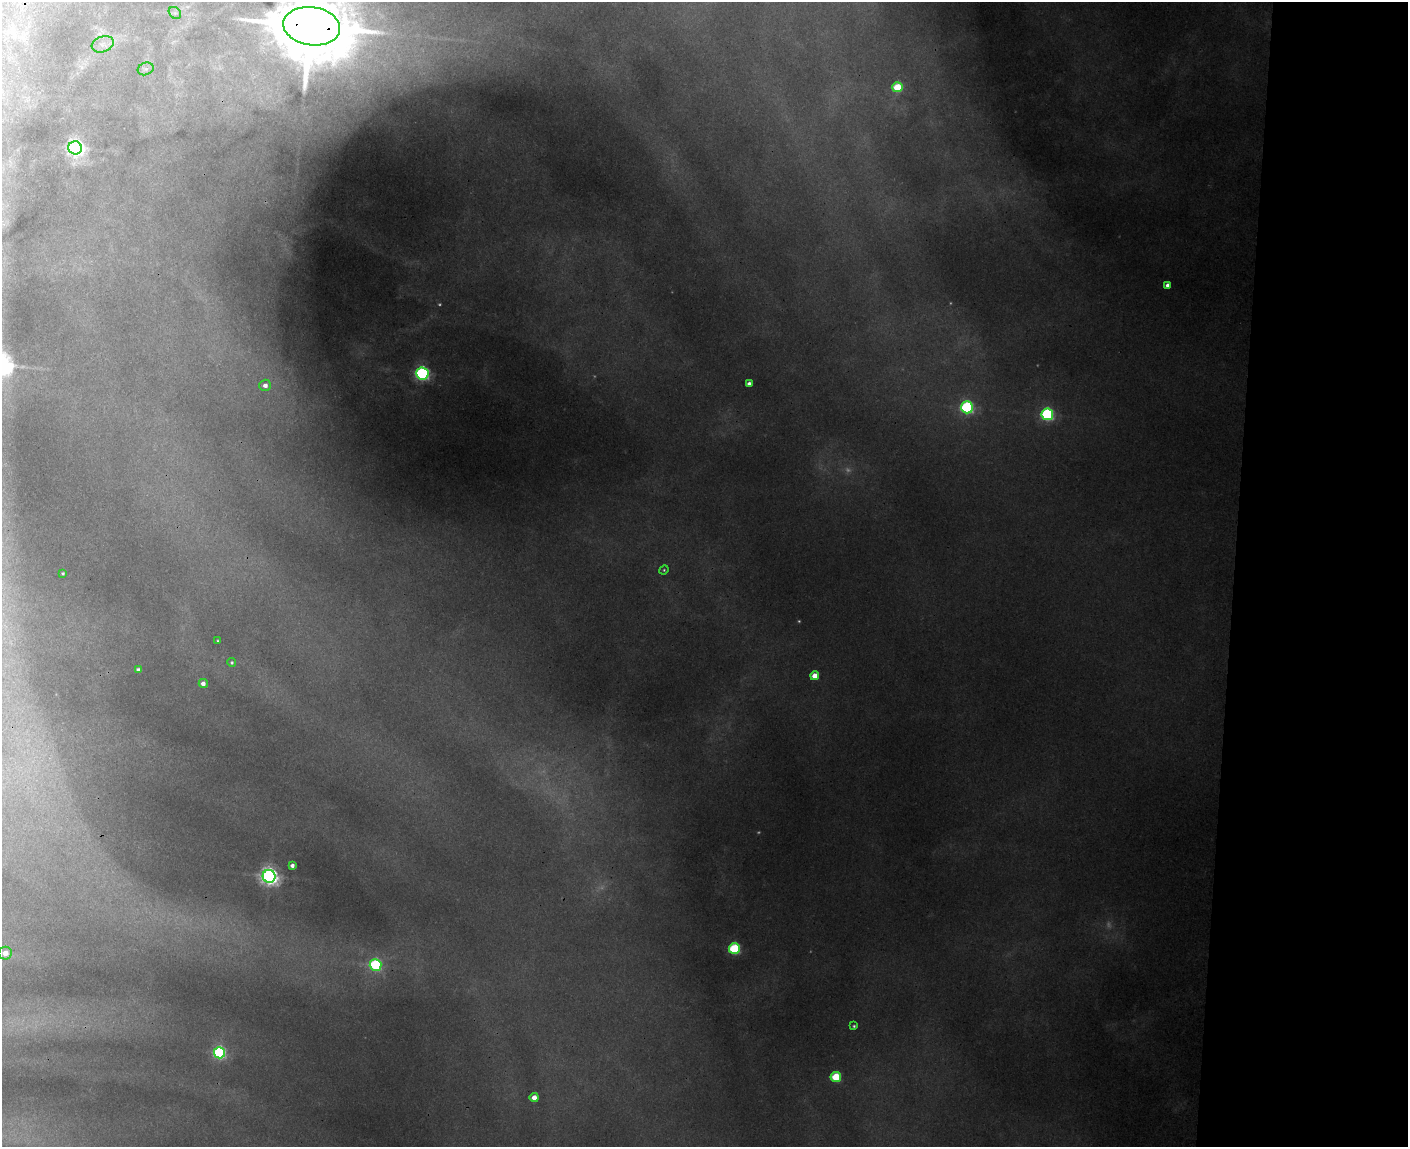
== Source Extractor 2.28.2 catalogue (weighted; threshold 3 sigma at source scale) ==
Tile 9 of 3 x 4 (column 3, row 3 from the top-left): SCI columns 3099-4504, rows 1160-2304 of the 4679 x 4608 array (HDU 1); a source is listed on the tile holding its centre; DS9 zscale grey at full resolution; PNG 1410 x 1149 px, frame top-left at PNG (2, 2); each listed source drawn as its Kron ellipse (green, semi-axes under 4 px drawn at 4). Shown black and unused: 12% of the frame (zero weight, under 3 of 4 exposures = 6% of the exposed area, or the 3 px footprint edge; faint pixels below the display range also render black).
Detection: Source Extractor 2.28.2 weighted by HDU 2 'WHT'; one run over the whole footprint, this tile lists its part. Background 0.124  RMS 0.0089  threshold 0.0402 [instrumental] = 3 sigma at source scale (4.5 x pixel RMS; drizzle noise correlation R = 1.50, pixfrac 1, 0.05/0.05 arcsec/px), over >= 5 px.
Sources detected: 32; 4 too faint to see at this stretch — neither listed nor drawn; the other 28 listed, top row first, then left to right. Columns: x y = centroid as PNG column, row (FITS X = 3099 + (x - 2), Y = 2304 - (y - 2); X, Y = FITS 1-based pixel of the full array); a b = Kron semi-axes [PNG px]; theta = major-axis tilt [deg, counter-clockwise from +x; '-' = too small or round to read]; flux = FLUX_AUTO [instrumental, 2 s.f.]
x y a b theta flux
175 13 7 5 -44 2.3
312 26 28 19 -8 13000
103 44 11 7 18 6.1
146 69 8 6 19 3.2
897 87 5 5 - 46
75 148 7 6 - 390
1167 285 4 4 - 3.9
422 374 6 6 - 220
749 384 4 4 - 3.7
265 385 6 5 - 6
967 407 6 6 - 150
1047 414 6 6 - 160
664 570 5 4 - 1.1
63 573 4 3 - 1.2
218 641 3 2 - 0.77
232 662 4 4 - 1.4
138 669 4 3 - 1.9
815 676 4 4 - 12
203 683 4 4 - 4.5
292 865 4 3 - 3.6
269 876 6 6 - 470
734 949 5 5 - 91
5 953 6 6 - 9.6
375 965 6 6 - 120
854 1026 4 3 - 1.2
220 1053 5 5 - 150
836 1077 5 5 - 47
534 1098 4 4 - 9
Overlapping masked pixels (flux is a lower limit): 1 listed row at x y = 312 26
Isophote crosses this tile's border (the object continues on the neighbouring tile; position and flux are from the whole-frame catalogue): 1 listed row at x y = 312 26